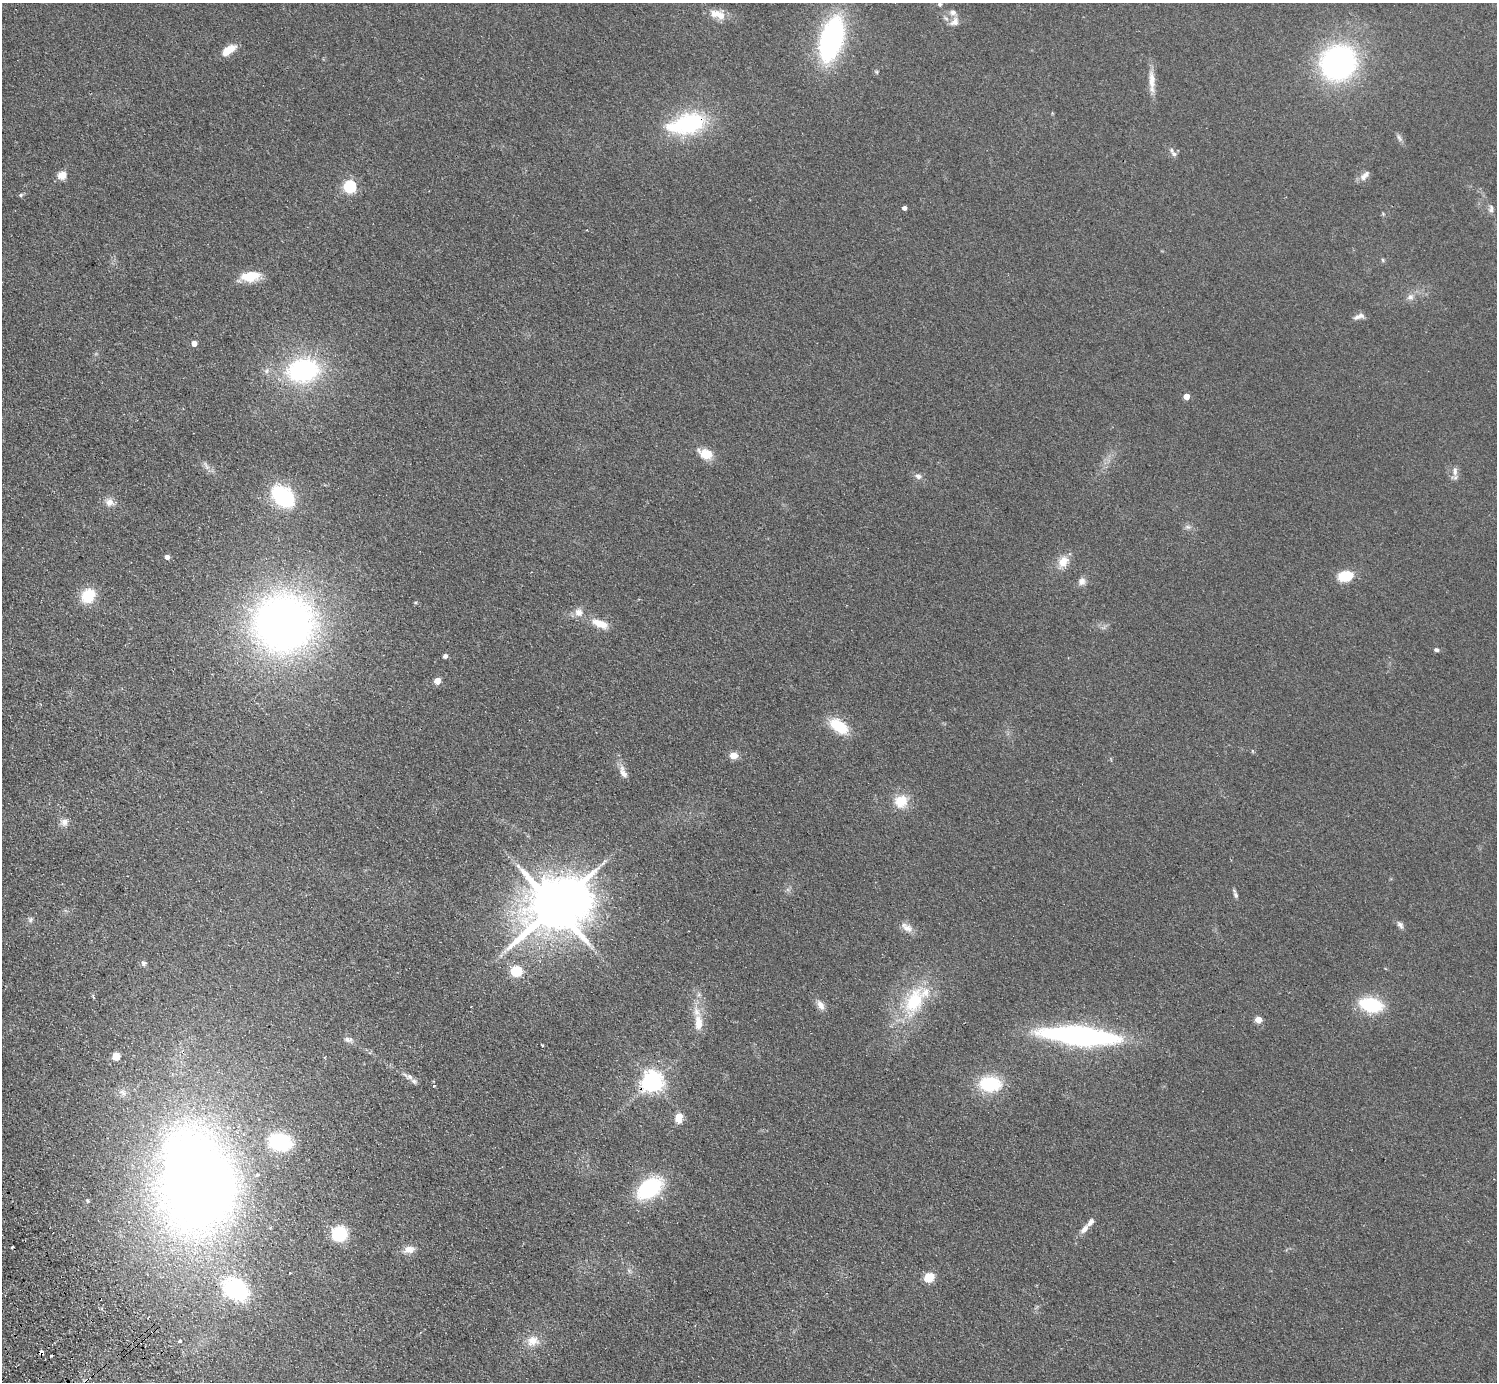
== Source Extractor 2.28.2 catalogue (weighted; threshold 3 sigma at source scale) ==
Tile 7 of 4 x 4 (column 3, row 2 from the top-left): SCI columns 3038-4532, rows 2962-4341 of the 6072 x 6064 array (HDU 1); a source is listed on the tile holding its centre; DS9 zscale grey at full resolution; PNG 1499 x 1384 px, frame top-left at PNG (2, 3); no overlay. Shown black and unused: <1% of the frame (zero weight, under 2 of 3 exposures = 3% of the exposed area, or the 3 px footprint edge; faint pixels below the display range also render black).
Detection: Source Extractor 2.28.2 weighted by HDU 2 'WHT'; one run over the whole footprint, this tile lists its part. Background 0.115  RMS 0.011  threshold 0.0477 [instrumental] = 3 sigma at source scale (4.5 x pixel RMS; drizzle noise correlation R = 1.50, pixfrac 1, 0.05/0.05 arcsec/px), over >= 5 px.
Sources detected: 96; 2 inside a brighter object's white glare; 4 cosmic-ray / hot-pixel residue — not listed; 9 inside a brighter listed object's ellipse — not listed separately; the other 81 listed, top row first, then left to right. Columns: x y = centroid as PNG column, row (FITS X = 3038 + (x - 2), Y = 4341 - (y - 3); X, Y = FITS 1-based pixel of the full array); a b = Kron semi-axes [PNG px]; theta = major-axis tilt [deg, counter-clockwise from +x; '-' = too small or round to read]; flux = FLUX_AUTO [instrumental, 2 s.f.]
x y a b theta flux
939 4 6 5 - 2.4
718 14 21 11 -16 15
954 22 13 10 41 7.5
831 39 37 18 74 230
229 50 18 8 34 15
1338 62 30 28 43 260
876 72 6 4 -60 1.3
1152 82 33 8 -88 13
689 123 36 22 16 100
1399 138 11 5 -58 3.3
1173 153 13 6 -54 4.6
62 175 5 5 - 33
1364 176 16 7 45 6.1
350 186 6 6 - 150
21 195 6 5 - 1.7
904 208 4 4 - 4.4
1491 209 11 6 86 3.6
1383 260 6 4 -88 1.3
250 276 22 11 8 25
1410 297 8 8 - 4.7
1357 317 11 7 39 4.3
194 343 4 4 - 8.6
303 370 30 22 10 150
1186 396 4 4 - 15
705 454 17 11 -25 17
206 466 14 4 -61 3.6
1455 471 14 6 90 5.2
918 476 9 8 - 4.3
283 496 19 13 -41 110
109 502 12 10 -19 7.7
1188 527 9 6 -15 3.3
167 557 4 4 - 5.8
1063 562 16 12 54 14
1346 576 12 8 8 37
1082 581 10 9 - 5.7
88 596 13 10 52 38
578 612 13 11 -71 8.1
284 623 62 59 15 620
600 623 21 9 -22 17
1436 650 5 4 - 2.5
445 656 4 4 - 3.6
437 681 5 4 - 18
839 726 22 12 -36 36
734 755 10 8 -1 7.9
623 772 18 9 -68 8.1
901 801 18 16 40 21
64 822 11 9 69 6.2
1236 895 10 5 -69 2.8
555 906 15 11 40 7100
30 920 8 6 60 2.7
1400 925 12 6 -56 3.7
907 927 17 9 -32 8.4
144 963 8 6 -76 2.8
516 971 5 5 - 94
93 996 7 2 -85 1.3
914 1001 40 22 66 67
821 1005 14 8 -60 6.4
1371 1005 22 13 -12 63
471 1007 2 2 - 0.63
1258 1020 5 4 - 20
698 1023 23 11 -87 17
1080 1036 63 14 -5 330
348 1039 11 6 -6 4.3
542 1046 3 2 - 1.3
116 1056 6 5 - 16
410 1077 9 8 - 4.1
652 1081 7 7 - 720
990 1084 19 13 -4 64
434 1086 4 4 - 1.1
123 1092 11 5 -45 3.6
679 1117 9 6 85 15
206 1178 115 75 62 1100
649 1188 22 14 36 100
87 1200 4 4 - 1.3
1084 1229 13 7 50 7.2
339 1234 12 11 - 57
409 1250 15 9 8 9.1
929 1277 5 5 - 56
236 1289 22 16 -35 130
180 1341 3 3 - 11
533 1341 16 14 12 14
Overlapping masked pixels (flux is a lower limit): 2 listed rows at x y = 689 123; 652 1081
Isophote crosses this tile's border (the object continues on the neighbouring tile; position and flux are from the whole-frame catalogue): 1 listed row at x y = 939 4